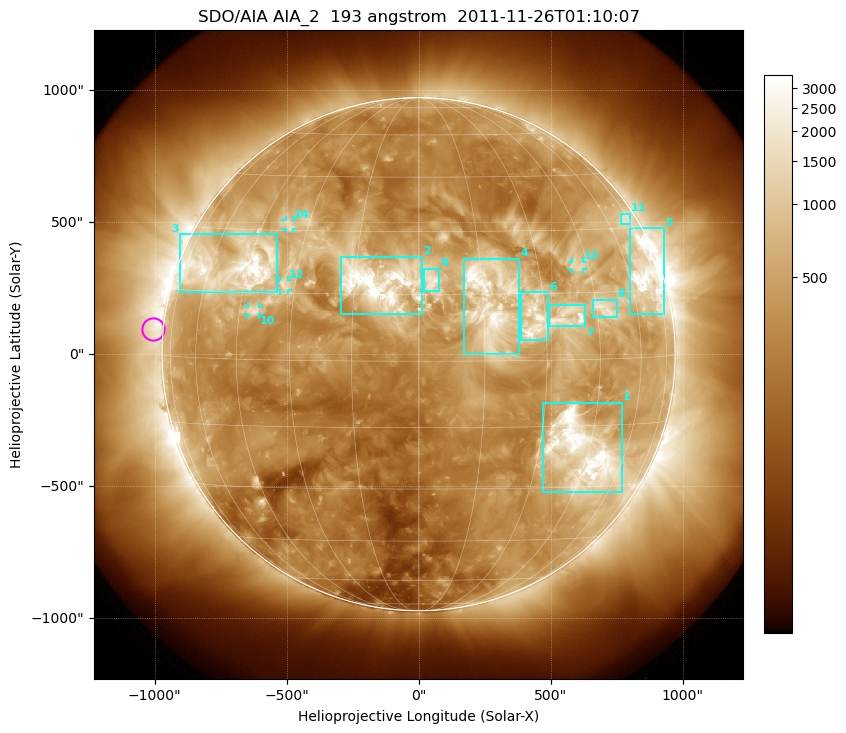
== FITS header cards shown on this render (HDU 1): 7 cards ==
TELESCOP= 'SDO/AIA'
INSTRUME= 'AIA_2'
WAVELNTH=                  193
WAVEUNIT= 'angstrom'
DATE-OBS= '2011-11-26T01:10:07.84'
CTYPE1  = 'HPLN-TAN'
CTYPE2  = 'HPLT-TAN'

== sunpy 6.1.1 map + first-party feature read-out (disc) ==
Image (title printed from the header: SDO/AIA AIA_2  193 angstrom  2011-11-26T01:10:07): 1024 x 1024 px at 2.4 arcsec/px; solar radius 972 arcsec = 405 px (full disc in frame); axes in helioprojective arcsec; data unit not stated in the header (colour bar unlabelled)
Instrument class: DISC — disc imager (sunpy class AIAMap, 193 A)
Bright regions (active regions / flare kernels): reference = the median radial profile (limb darkening/brightening removed); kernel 9 px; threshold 5 sigma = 954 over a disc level ~318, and >= 1.15x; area >= 12 px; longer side >= 10 px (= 24 arcsec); searched inside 0.97 R_sun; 14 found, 14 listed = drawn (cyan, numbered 1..; 4 of them under ~33 arcsec drawn as corner ticks so the feature stays visible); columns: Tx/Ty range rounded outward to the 5 arcsec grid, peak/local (2 s.f.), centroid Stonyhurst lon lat
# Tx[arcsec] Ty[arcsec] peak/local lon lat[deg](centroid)
1 470..770 -525..-185 15 +43 -21
2 -295..15 150..370 12 -10 +17
3 -905..-535 235..455 14 -50 +21
4 170..385 0..365 9.2 +16 +14
5 800..930 150..480 11 +68 +18
6 385..495 50..235 9.9 +27 +9
7 495..630 105..185 7.5 +36 +10
8 660..750 140..210 6.9 +47 +11
9 20..80 240..325 5 +3 +18
10 -645..-605 150..180 5.5 -41 +11
11 765..805 490..535 3.8 +71 +32
12 -525..-495 240..280 5 -33 +17
13 580..625 320..350 4.7 +41 +21
14 -505..-475 475..510 4.8 -36 +32
Off-limb structures (1.02-1.3 R_sun): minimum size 162 px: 2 found; the strongest spans PA ~40..130 deg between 1.02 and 1.3 R_sun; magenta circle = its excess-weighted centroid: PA ~85 deg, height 1.04 R_sun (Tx ~-1005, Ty ~95 arcsec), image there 2.6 x the reference